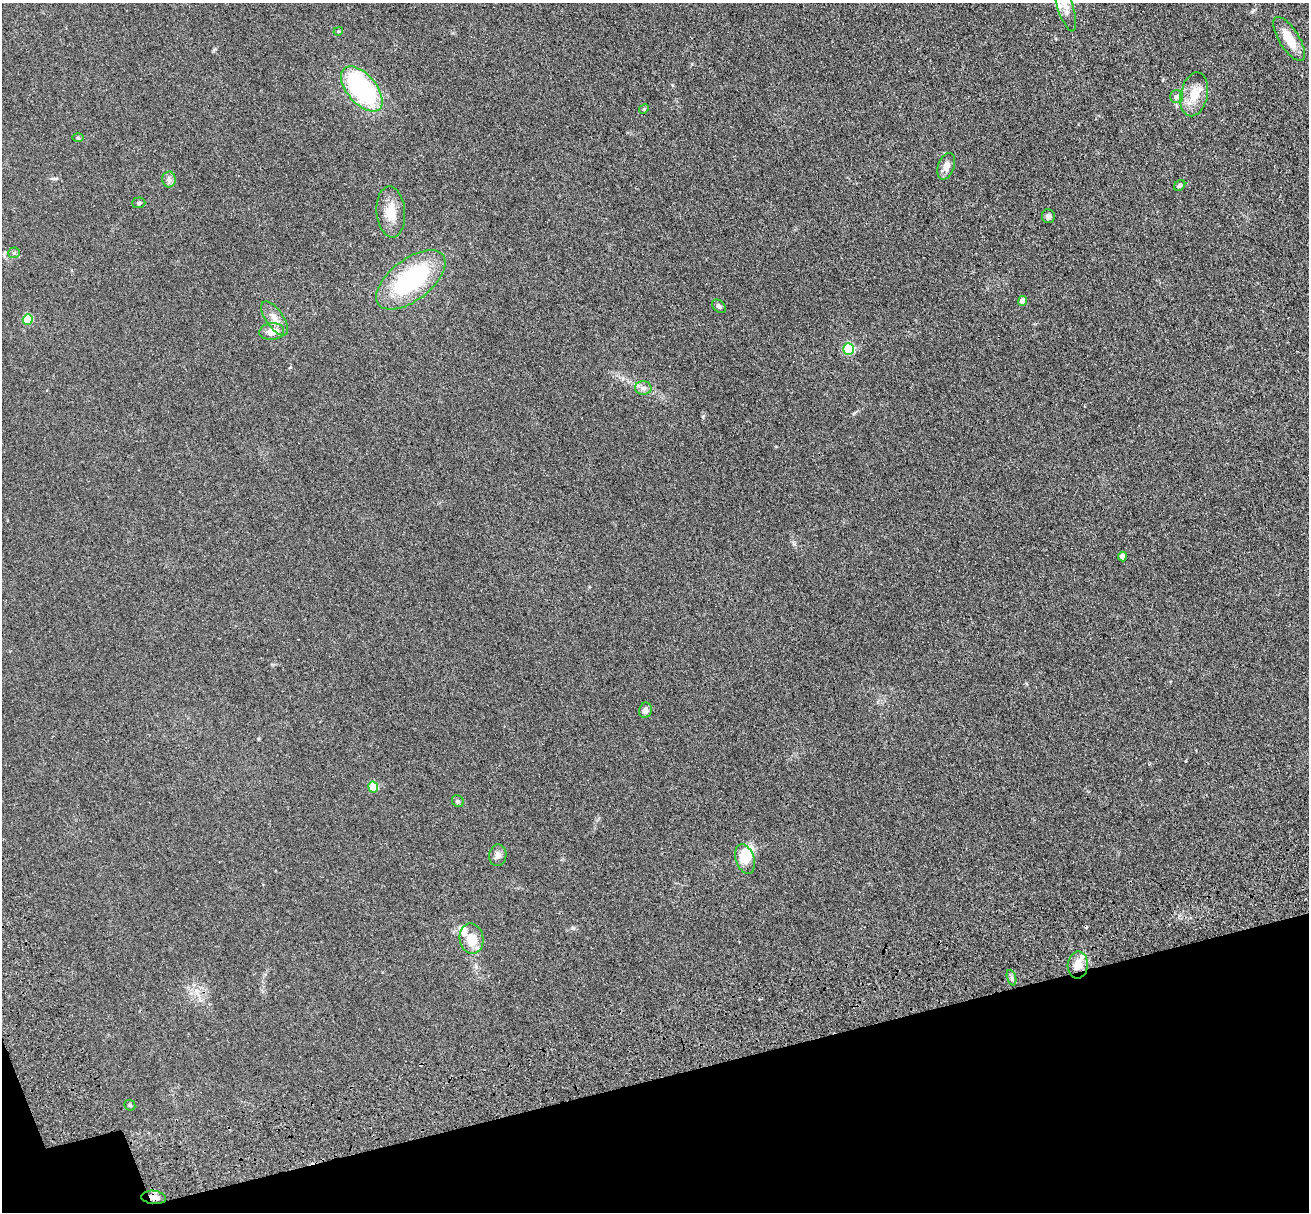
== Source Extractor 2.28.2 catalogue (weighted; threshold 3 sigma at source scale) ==
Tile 14 of 4 x 4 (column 2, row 4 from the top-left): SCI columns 1487-2793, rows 437-1646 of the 5581 x 5561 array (HDU 1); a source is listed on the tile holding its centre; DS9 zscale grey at full resolution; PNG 1311 x 1214 px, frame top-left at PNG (2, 3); each listed source drawn as its Kron ellipse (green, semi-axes under 4 px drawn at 4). Shown black and unused: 12% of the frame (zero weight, under 3 of 4 exposures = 11% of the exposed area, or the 3 px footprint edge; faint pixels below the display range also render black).
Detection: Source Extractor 2.28.2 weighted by HDU 2 'WHT'; one run over the whole footprint, this tile lists its part. Background 0.0493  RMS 0.0055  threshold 0.025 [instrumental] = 3 sigma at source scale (4.5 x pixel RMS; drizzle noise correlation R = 1.50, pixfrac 1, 0.05/0.05 arcsec/px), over >= 5 px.
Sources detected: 39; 1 inside a brighter object's white glare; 1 cosmic-ray / hot-pixel residue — neither listed nor drawn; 3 inside a brighter listed object's ellipse — not listed separately; the other 34 listed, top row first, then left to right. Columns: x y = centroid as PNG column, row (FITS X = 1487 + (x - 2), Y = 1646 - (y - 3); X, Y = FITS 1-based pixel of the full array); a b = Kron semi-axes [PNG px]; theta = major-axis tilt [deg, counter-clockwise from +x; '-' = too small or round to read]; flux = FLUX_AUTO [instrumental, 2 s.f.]
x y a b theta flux
1065 6 26 8 -72 5.3
338 31 5 4 - 0.56
1289 39 25 10 -58 9.9
362 89 27 14 -49 73
1194 94 22 13 78 9.5
1176 97 6 6 - 1.2
644 109 5 4 - 0.55
78 138 6 4 -1 0.59
946 166 14 8 71 4.3
169 179 8 6 89 1.7
1180 186 6 5 - 1.1
139 203 6 5 - 0.93
391 212 25 14 -85 9.7
1048 216 7 6 - 1.4
14 253 6 5 - 0.94
411 280 41 20 37 55
1022 301 5 4 - 4.4
719 306 8 5 -41 1.3
274 318 20 9 -56 5
28 320 5 5 - 25
272 332 12 8 6 5.9
848 349 5 5 - 40
643 388 8 7 - 2
1122 557 5 4 - 3.9
645 710 8 6 72 2
373 787 5 5 - 21
458 801 6 5 - 0.93
498 855 11 8 81 2.5
745 859 15 9 -71 11
471 939 15 12 -79 10
1078 965 13 10 88 6.7
1012 978 8 4 -71 1.2
130 1105 6 5 - 0.67
154 1197 12 6 -6 3.3
Overlapping masked pixels (flux is a lower limit): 1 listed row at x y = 154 1197
Isophote crosses this tile's border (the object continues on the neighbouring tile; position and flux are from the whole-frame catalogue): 1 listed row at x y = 1065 6
Unlisted compact peaks at least as high as the median listed source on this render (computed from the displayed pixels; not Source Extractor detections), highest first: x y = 573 928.